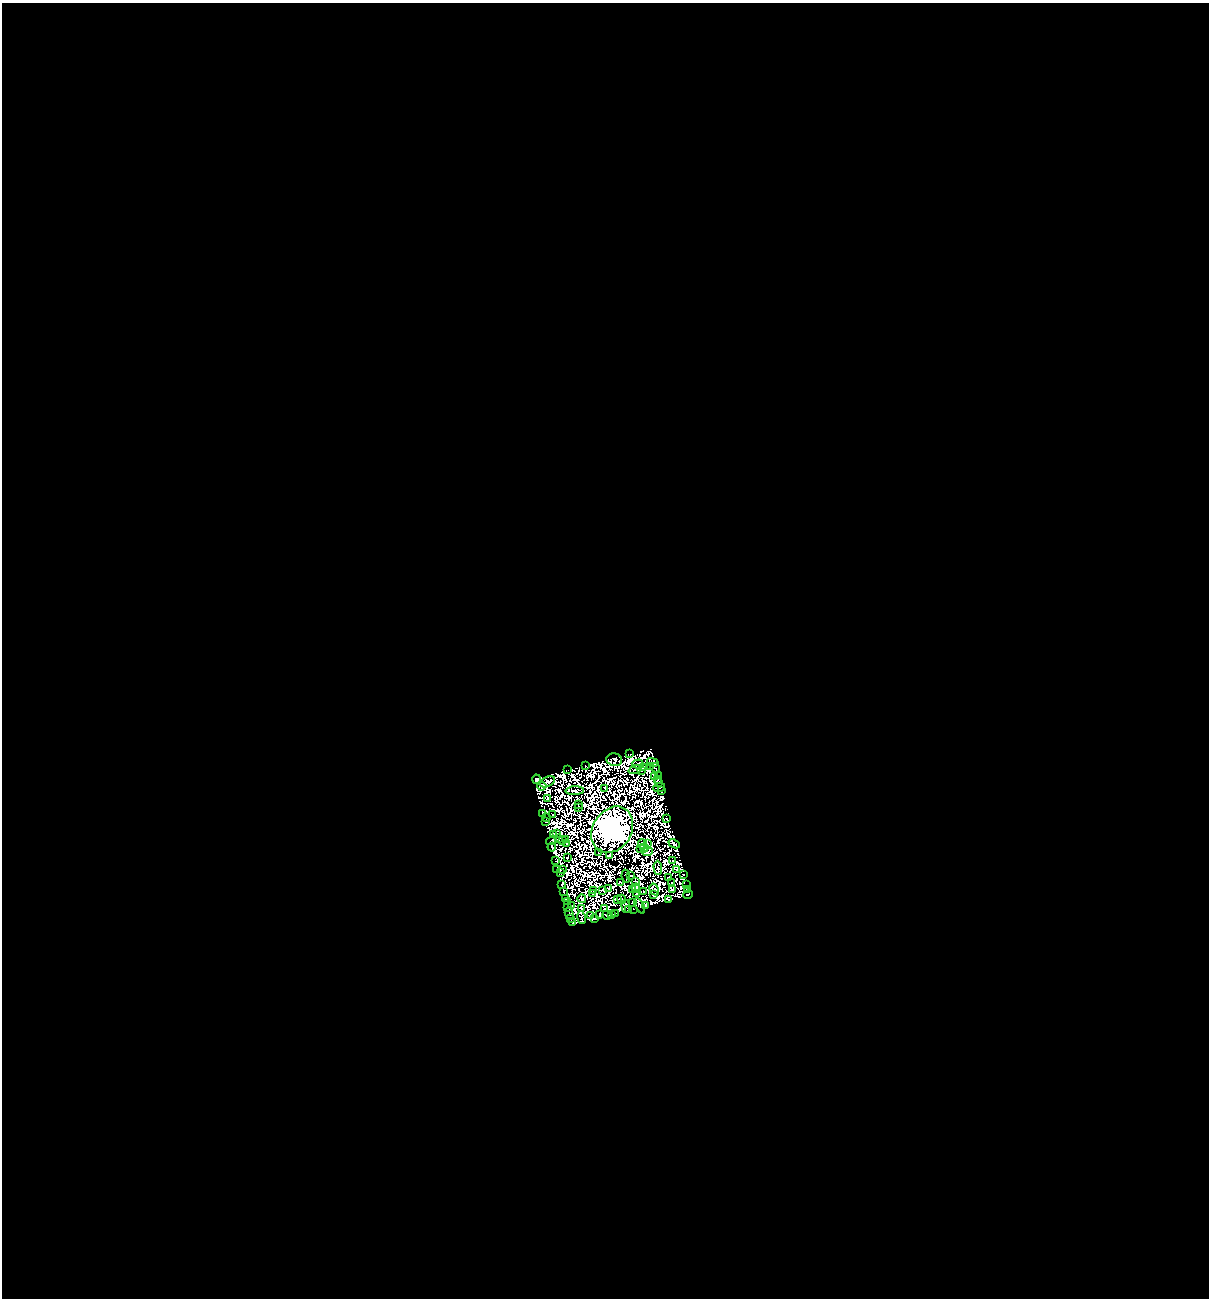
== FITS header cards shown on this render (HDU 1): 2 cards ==
NAXIS1  =                 1207
NAXIS2  =                 1296

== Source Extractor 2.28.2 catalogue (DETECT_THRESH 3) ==
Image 1207 x 1296 px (HDU 1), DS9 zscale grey, 1 PNG px = 1 image px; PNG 1211 x 1300 px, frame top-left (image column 1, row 1296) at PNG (2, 3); each listed source drawn as its Kron ellipse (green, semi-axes under 4 px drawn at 4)
Background 1.27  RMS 4.8e-04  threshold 0.00143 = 3 sigma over >= 5 px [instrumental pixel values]
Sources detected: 242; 138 with non-positive FLUX_AUTO (blend fragments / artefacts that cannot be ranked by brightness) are neither listed nor drawn; the other 104 listed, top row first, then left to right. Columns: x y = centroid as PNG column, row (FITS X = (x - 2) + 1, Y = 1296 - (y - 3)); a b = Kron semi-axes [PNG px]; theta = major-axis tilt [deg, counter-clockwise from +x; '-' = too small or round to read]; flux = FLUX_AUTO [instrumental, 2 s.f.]
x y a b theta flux
630 754 3 2 - 39
614 760 8 6 -14 36
653 762 6 3 -13 110
638 764 6 3 14 39
585 766 4 2 - 36
650 766 2 2 - 32
644 767 3 2 - 4.6
655 768 5 2 - 32
567 770 3 2 - 11
635 770 6 2 18 10
642 771 2 2 - 7.5
655 776 2 2 - 5.8
659 776 3 2 - 14
536 779 4 3 - 42
657 779 3 2 - 26
547 782 8 5 25 24
658 782 3 2 - 5
542 786 4 3 - 33
659 787 6 2 18 27
605 789 4 2 - 48
575 791 9 2 2 28
662 791 3 2 - 47
548 798 3 2 - 8.6
579 804 2 2 - 33
578 807 3 2 - 17
542 813 4 2 - 70
553 815 3 2 - 40
547 818 3 2 - 16
667 819 3 2 - 12
545 822 2 2 - 23
612 830 24 19 57 300000
557 834 2 2 - 16
554 835 3 2 - 24
559 838 2 2 - 32
551 840 5 2 - 6.4
563 840 3 2 - 18
566 840 4 3 - 26
566 844 2 2 - 25
642 844 5 2 - 44
647 844 3 2 - 24
674 844 6 3 -23 100
552 847 4 3 - 160
641 848 3 2 - 1.3
644 848 4 2 - 28
598 852 3 2 - 22
647 852 5 3 - 52
610 856 4 3 - 12
567 857 2 2 - 42
555 861 3 2 - 24
673 861 3 2 - 29
658 868 7 3 -88 30
557 869 3 2 - 25
562 870 3 2 - 15
676 870 4 2 - 87
560 872 3 2 - 28
684 874 3 2 - 29
626 876 6 2 -81 0.46
631 876 3 2 - 42
668 878 3 2 - 8.6
636 881 4 2 - 5
621 882 4 2 - 36
672 883 2 2 - 50
562 885 4 3 - 88
687 885 2 2 - 36
609 888 3 3 - 24
636 888 4 3 - 22
654 889 6 3 -59 54
688 889 3 2 - 27
594 890 3 2 - 33
602 890 2 2 - 1.6
632 890 3 2 - 82
672 890 4 3 - 130
563 891 4 3 - 30
643 892 3 2 - 62
637 893 3 2 - 41
593 894 2 2 - 45
653 894 3 2 - 20
688 895 5 2 - 60
565 898 3 2 - 53
582 899 4 3 - 48
617 899 3 2 - 42
622 899 4 2 - 13
669 900 3 2 - 34
568 902 4 2 - 3.4
633 902 2 2 - 29
646 905 4 3 - 73
571 906 3 2 - 11
626 906 6 3 -83 13
640 906 8 2 -61 120
567 907 2 2 - 11
582 909 3 3 - 57
604 909 2 2 - 4.6
633 909 2 2 - 24
628 910 3 2 - 43
569 913 6 4 -76 96
616 913 3 2 - 25
611 914 4 3 - 120
590 915 3 2 - 41
600 915 3 2 - 17
607 915 5 2 - 110
581 918 6 2 -80 66
570 919 3 2 - 160
595 919 4 2 - 56
573 923 3 2 - 19
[138 non-positive-flux detections neither listed nor drawn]